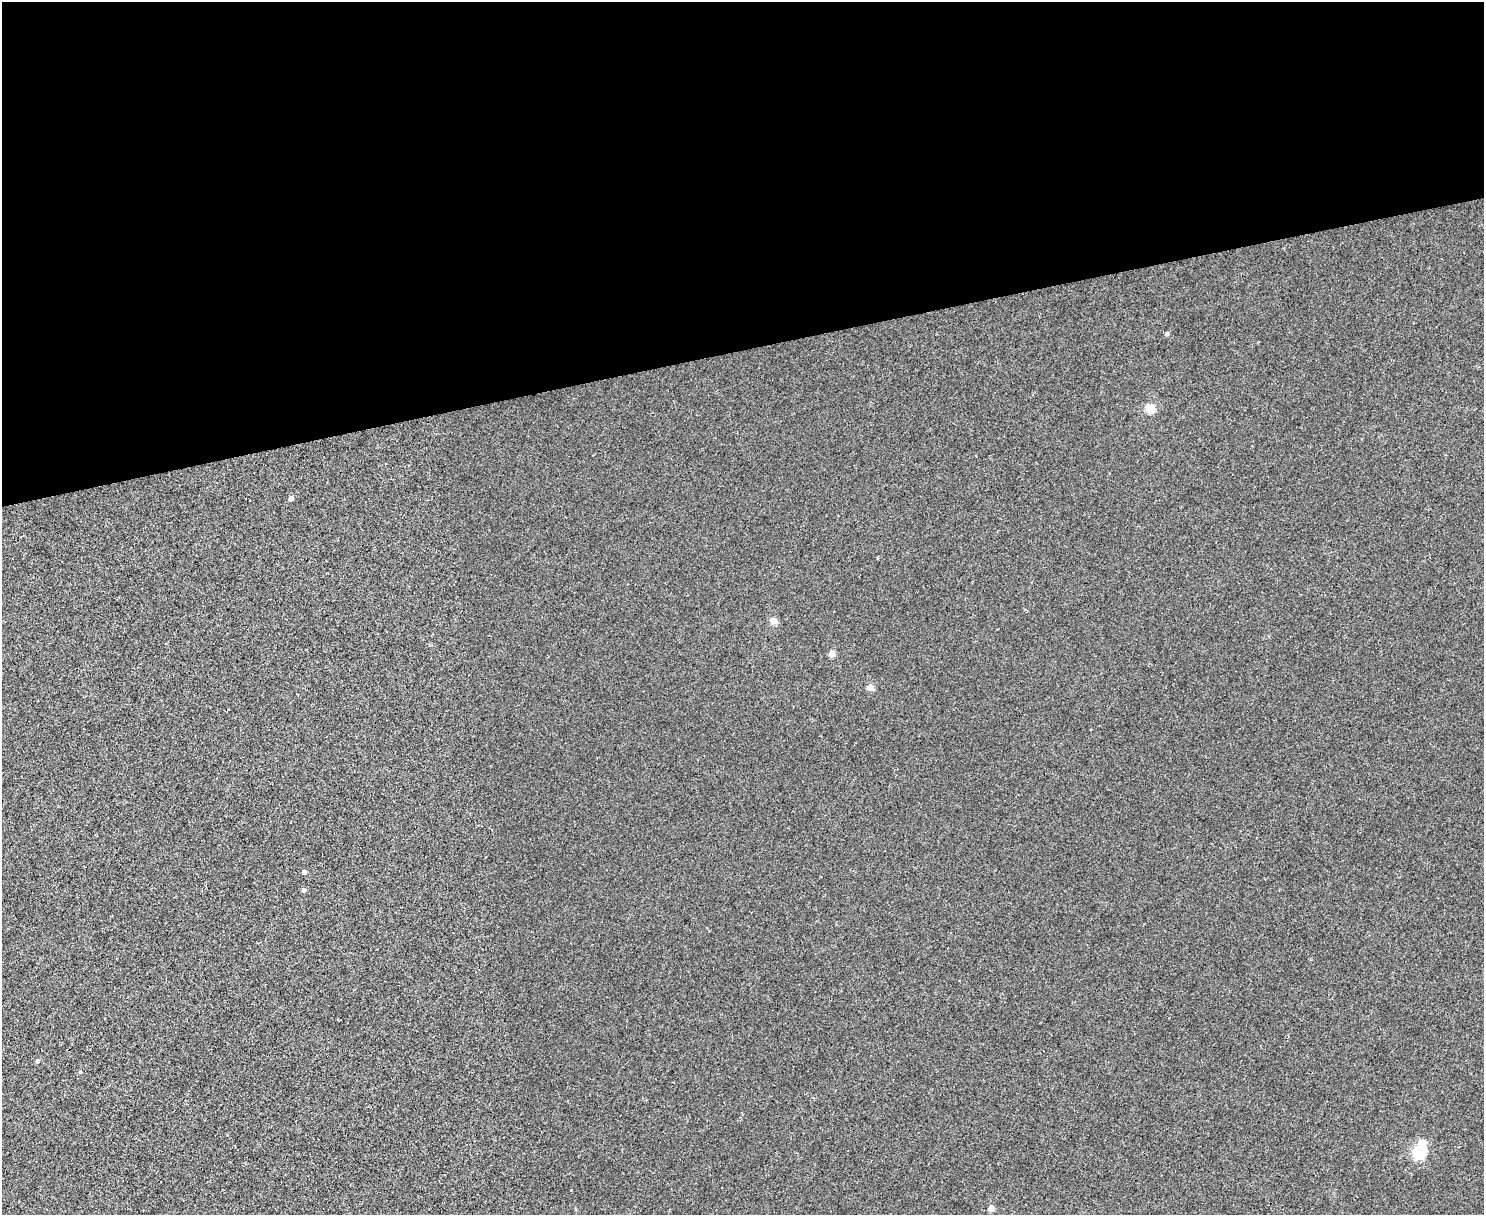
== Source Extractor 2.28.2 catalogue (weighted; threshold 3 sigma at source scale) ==
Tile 2 of 3 x 4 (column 2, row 1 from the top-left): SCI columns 1732-3213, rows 3640-4852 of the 4834 x 4854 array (HDU 1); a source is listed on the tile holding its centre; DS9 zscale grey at full resolution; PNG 1486 x 1217 px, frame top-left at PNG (2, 2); no overlay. Shown black and unused: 29% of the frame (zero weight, under 2 of 3 exposures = <1% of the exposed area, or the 3 px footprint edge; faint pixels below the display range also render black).
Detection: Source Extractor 2.28.2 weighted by HDU 2 'WHT'; one run over the whole footprint, this tile lists its part. Background 0.0018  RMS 0.005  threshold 0.0225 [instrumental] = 3 sigma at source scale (4.5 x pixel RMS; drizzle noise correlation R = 1.50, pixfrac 1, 0.05/0.05 arcsec/px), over >= 5 px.
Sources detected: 12; all 12 listed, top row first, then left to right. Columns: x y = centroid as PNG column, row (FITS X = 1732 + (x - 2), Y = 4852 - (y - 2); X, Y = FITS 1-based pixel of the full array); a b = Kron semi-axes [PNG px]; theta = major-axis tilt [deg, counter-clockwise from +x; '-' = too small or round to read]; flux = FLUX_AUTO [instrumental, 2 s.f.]
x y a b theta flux
1167 334 5 4 - 1
1150 408 5 5 - 19
291 498 4 4 - 2.6
773 621 5 4 - 8.1
832 654 4 4 - 5.2
870 687 5 4 - 6.2
304 872 4 4 - 2.1
303 890 4 4 - 1.4
37 1061 4 4 - 1.2
80 1072 4 3 - 0.51
1419 1152 7 6 - 80
991 1208 5 4 - 5.7